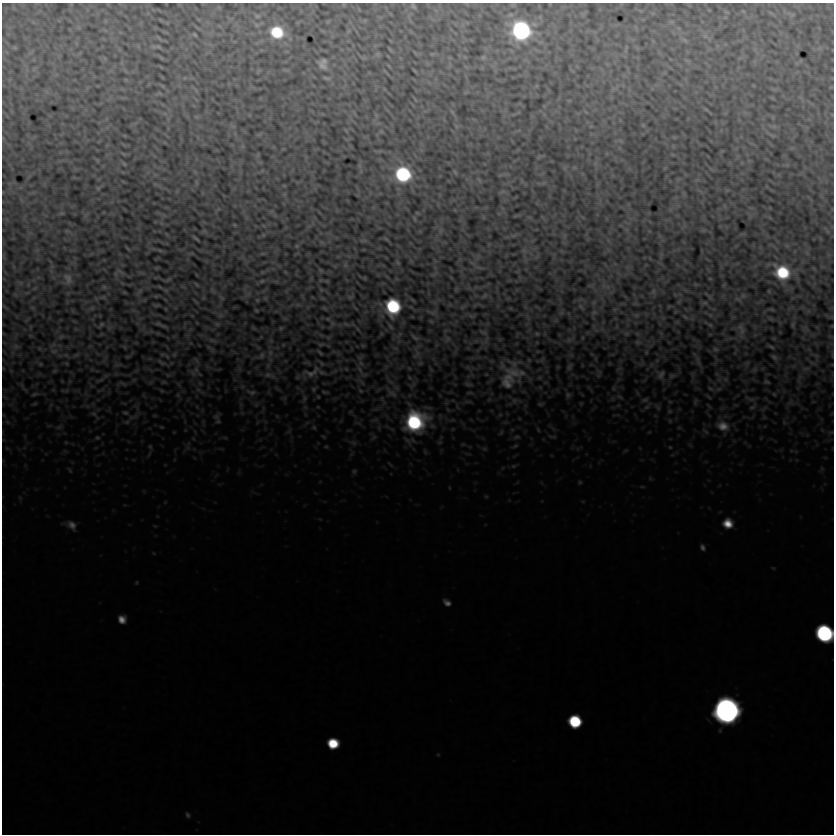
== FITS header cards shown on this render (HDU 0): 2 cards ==
NAXIS1  =                  832
NAXIS2  =                  832

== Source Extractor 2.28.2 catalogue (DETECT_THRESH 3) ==
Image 832 x 832 px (HDU 0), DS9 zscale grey, 1 PNG px = 1 image px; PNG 836 x 836 px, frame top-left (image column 1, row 832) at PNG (2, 3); no overlay
Background 0.793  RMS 2.2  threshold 6.69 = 3 sigma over >= 5 px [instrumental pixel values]
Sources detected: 444; all 444 listed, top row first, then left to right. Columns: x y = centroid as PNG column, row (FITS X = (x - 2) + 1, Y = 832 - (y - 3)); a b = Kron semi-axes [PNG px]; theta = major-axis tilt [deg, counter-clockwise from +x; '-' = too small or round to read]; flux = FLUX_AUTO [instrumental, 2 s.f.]
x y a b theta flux
343 4 3 3 - 160
413 6 6 4 -55 370
640 10 6 4 -20 150
709 10 3 2 - 120
743 11 5 3 - 180
726 12 5 2 - 200
771 13 11 3 -35 270
583 14 7 6 - 180
791 14 10 6 -16 340
257 16 5 3 - 270
725 17 4 4 - 160
198 19 4 3 - 120
161 20 8 2 -40 140
105 21 5 3 - 140
364 21 4 3 - 180
328 22 4 3 - 180
671 22 8 5 0 290
257 25 5 3 - 260
78 27 6 4 -45 210
679 28 7 6 - 300
521 30 14 13 - 47000
348 31 6 5 - 220
277 32 12 10 -15 9300
194 34 4 3 - 250
705 36 12 8 -26 710
159 38 7 2 -43 250
684 40 14 5 -34 540
391 41 4 2 - 110
653 41 6 4 -46 160
76 43 6 3 -46 160
138 46 6 4 -46 170
159 47 6 3 -29 300
15 48 4 3 - 230
637 48 7 4 -45 200
819 48 8 6 21 450
119 49 6 4 -71 170
390 49 7 2 -48 260
626 49 13 4 80 370
755 49 9 5 -54 440
31 52 11 4 46 280
415 53 9 3 -38 210
378 54 5 4 - 360
432 54 4 3 - 210
388 56 7 2 -45 150
161 57 6 2 -37 260
465 57 4 3 - 170
483 57 6 5 - 360
105 58 6 4 -42 220
363 58 5 3 - 280
450 58 4 3 - 180
740 58 7 5 30 260
687 60 9 4 -27 300
324 61 7 5 -20 600
800 61 5 3 - 210
755 62 7 4 -71 230
122 63 7 4 -90 240
607 64 7 4 -44 180
322 66 13 6 -37 1100
389 66 5 2 - 190
161 67 4 2 - 140
466 67 6 4 -44 190
34 68 8 5 45 300
286 70 6 2 -13 260
572 70 7 2 -35 130
125 71 11 3 -45 250
258 71 5 3 - 240
415 71 5 2 - 210
386 72 8 2 -49 230
185 78 6 4 21 220
327 78 7 3 -11 430
832 78 4 4 - 110
126 80 3 3 - 180
753 85 3 2 - 140
162 86 4 2 - 180
536 86 4 3 - 180
831 87 3 2 - 160
614 88 14 6 34 520
195 89 8 2 -48 290
774 89 6 2 -3 270
46 92 8 6 -46 360
466 92 6 4 9 220
159 93 9 4 13 270
123 98 11 3 -5 240
772 98 4 2 - 200
801 98 9 5 -44 330
415 99 5 2 - 180
569 101 4 3 - 180
544 106 4 4 - 130
707 110 10 2 -38 330
453 112 13 4 -57 420
586 112 7 3 -36 190
354 113 8 3 -60 180
165 114 9 4 -19 370
513 114 8 4 9 230
249 115 4 3 - 160
376 115 7 4 -63 260
832 115 4 3 - 140
196 117 6 4 -1 220
773 117 5 3 - 190
643 125 5 4 - 210
232 126 8 6 -35 360
456 126 8 6 -65 330
591 126 5 4 - 190
773 126 13 5 -14 470
346 130 4 2 - 180
381 131 4 3 - 190
259 134 6 3 25 280
124 135 7 3 -19 150
771 135 10 3 -28 380
674 137 3 2 - 170
3 138 5 3 - 120
619 141 7 3 -5 330
165 142 8 3 -19 180
107 145 5 4 - 150
242 146 7 5 69 300
274 147 5 3 - 120
792 148 6 5 - 200
283 149 5 3 - 130
378 151 6 2 8 270
124 154 6 3 -18 250
673 154 7 4 -9 190
257 155 4 3 - 220
154 156 8 3 -45 220
540 156 7 3 20 270
97 160 4 3 - 200
749 161 6 4 -44 200
124 163 6 3 -42 290
742 163 5 3 - 140
595 164 8 6 -89 470
787 165 9 4 7 250
359 166 9 6 -75 320
574 167 6 5 - 230
565 168 7 5 70 270
665 168 4 3 - 170
711 169 8 3 -36 200
262 171 6 4 43 190
195 172 6 5 - 240
455 172 5 3 - 270
403 174 13 12 - 21000
505 174 12 4 -5 350
155 175 6 5 - 270
74 177 6 3 -19 110
678 179 8 5 26 260
479 180 8 4 -51 260
697 180 8 5 7 320
196 183 9 4 -81 280
544 183 8 5 26 290
157 185 16 5 -27 480
284 186 3 2 - 140
98 188 7 3 34 310
727 190 5 4 - 190
177 191 6 4 46 170
700 191 10 4 -30 340
3 192 3 2 - 93
502 192 7 3 18 330
284 194 5 5 - 200
684 194 7 4 -75 280
810 198 10 3 -45 170
724 206 7 4 -89 220
218 209 10 4 40 240
455 210 3 3 - 130
670 210 7 4 72 250
271 211 7 5 1 240
61 213 5 3 - 240
417 213 4 2 - 170
86 215 9 5 53 270
164 215 8 5 -27 270
516 215 9 3 11 210
483 217 5 4 - 180
769 217 8 4 -35 220
414 218 5 2 - 240
161 223 7 4 -45 250
234 225 4 2 - 180
264 226 5 3 - 170
626 230 7 4 -45 290
703 230 6 4 2 260
826 230 12 5 -52 410
67 231 9 4 -16 270
204 231 6 4 -2 250
441 231 10 5 68 440
649 231 4 4 - 120
166 234 5 3 - 130
742 234 9 2 0 130
263 235 4 4 - 190
514 235 11 5 15 360
564 236 7 4 90 300
196 238 7 2 -41 330
386 239 6 2 -34 260
820 239 6 4 -71 170
363 240 9 4 4 330
322 242 7 4 -45 250
787 245 8 5 -44 270
297 246 4 3 - 200
127 248 5 2 - 200
37 250 7 4 72 250
160 250 9 4 -23 250
524 251 8 7 - 390
263 253 8 3 5 220
807 253 8 6 -59 480
191 254 7 3 5 170
661 255 7 4 72 250
478 257 11 6 64 600
397 262 6 4 -57 280
345 265 7 6 - 340
479 267 15 3 -12 410
157 268 3 2 - 150
321 270 4 3 - 250
120 272 13 5 -33 460
262 272 4 3 - 180
285 272 4 3 - 130
782 272 14 12 -29 11000
434 274 8 3 31 280
364 278 4 2 - 170
68 279 15 10 -80 1300
710 279 4 3 - 150
168 280 6 2 28 240
262 281 8 5 15 310
276 281 7 4 -19 190
327 281 4 3 - 220
20 283 7 5 -44 250
196 284 5 2 - 180
724 285 5 3 - 170
604 286 7 5 -90 430
104 287 7 5 -44 290
160 287 8 3 -26 220
608 287 7 4 -71 350
34 288 6 4 20 180
456 289 4 3 - 200
321 290 6 4 -63 210
213 291 9 4 -45 290
769 291 3 3 - 150
125 292 3 2 - 150
139 292 11 5 48 380
653 292 8 7 - 440
27 293 6 3 19 170
15 294 6 4 -19 180
248 294 9 6 19 500
156 296 3 3 - 160
351 296 6 3 25 280
484 296 8 5 33 320
709 296 9 2 -46 300
743 296 7 6 - 310
103 297 10 5 -3 390
203 298 6 3 72 130
221 298 8 4 -48 230
265 298 5 4 - 180
322 298 5 3 - 220
738 299 10 5 -28 360
257 300 4 4 - 180
413 300 5 3 - 210
196 301 8 2 -50 190
679 302 5 4 - 170
635 303 6 4 -6 210
704 303 6 3 -5 300
156 305 5 3 - 260
298 305 7 4 0 290
450 305 6 4 -18 210
4 306 11 3 -42 220
669 306 5 3 - 180
393 307 12 11 - 15000
462 307 7 5 36 230
581 307 10 5 -50 330
32 308 6 4 -30 190
92 308 8 5 15 330
324 308 5 3 - 250
166 309 4 3 - 110
772 309 3 2 - 170
256 310 4 3 - 190
432 312 15 5 -10 500
594 312 8 6 11 360
561 313 7 4 18 230
220 315 8 6 20 330
636 315 8 5 -1 300
710 315 6 5 - 220
472 316 7 5 0 280
685 317 9 4 -35 270
285 319 7 4 -1 180
328 319 6 4 -16 210
771 319 9 4 -30 200
431 321 5 3 - 160
217 324 6 5 - 260
332 324 7 7 - 360
346 324 9 4 -18 300
101 325 6 3 47 320
161 325 12 3 -24 530
710 325 7 3 -25 220
793 325 6 3 83 250
390 326 7 4 -55 290
832 326 4 3 - 110
30 327 6 4 72 130
109 328 8 6 -70 390
281 328 3 3 - 200
806 328 10 4 -57 410
358 329 5 3 - 130
742 331 18 7 76 960
483 332 7 3 -25 330
537 334 4 3 - 190
626 334 6 6 - 290
637 334 6 5 - 250
321 335 7 4 -18 220
61 337 8 5 26 300
415 337 9 4 -30 370
447 339 9 7 78 490
212 340 12 5 -17 420
569 340 9 5 30 350
271 341 6 4 -18 170
638 342 7 6 - 330
321 344 7 3 11 230
16 346 7 6 - 360
363 346 6 3 -19 140
124 347 6 4 -47 190
771 347 6 2 -26 280
211 349 9 2 -43 300
715 349 8 6 -2 400
54 351 11 6 7 650
320 352 6 2 -42 280
646 352 5 4 - 180
270 353 10 7 90 710
174 354 6 4 63 220
76 355 9 4 19 310
416 355 12 6 49 480
167 356 8 5 -50 330
262 356 9 6 63 410
816 356 7 5 -59 260
127 357 4 2 - 170
774 357 5 3 - 350
698 361 16 5 -76 600
161 362 8 3 -28 400
66 363 4 2 - 150
361 363 7 5 -45 400
420 363 6 4 44 180
41 364 6 4 -27 200
513 364 23 16 -17 1100
117 365 10 4 5 290
832 365 5 3 - 120
569 367 6 3 66 320
346 369 5 3 - 140
360 369 16 5 -60 540
806 369 11 5 9 520
196 370 11 8 73 870
754 370 7 6 - 300
55 371 6 4 20 200
312 372 25 11 19 1900
514 373 25 13 -31 2600
522 373 12 9 -26 920
200 374 7 3 -45 130
269 375 18 7 -12 900
598 375 6 4 -19 190
661 375 11 8 74 750
672 376 8 5 1 330
726 379 8 7 - 430
100 380 13 4 19 450
507 381 40 24 -77 4900
799 381 7 4 -71 330
163 382 5 3 - 210
766 382 5 3 - 300
123 383 8 3 -27 280
469 384 6 2 -13 280
314 389 5 5 - 270
710 389 8 5 -38 320
719 389 9 6 26 450
198 390 7 4 -2 280
162 391 6 4 -34 190
360 391 5 3 - 210
251 392 12 6 -6 530
325 392 5 2 - 240
391 393 17 6 -42 730
470 393 8 3 -4 190
34 394 7 3 20 290
774 394 4 3 - 200
178 395 6 4 -71 210
568 395 6 6 - 340
318 397 3 2 - 160
620 397 9 5 -30 360
709 397 9 3 -36 230
304 398 10 6 74 400
750 399 19 6 -17 910
645 400 9 6 17 430
670 402 5 5 - 200
695 402 9 5 75 330
790 402 12 7 37 700
35 404 7 3 9 170
540 404 6 4 14 240
708 405 8 3 -49 190
647 406 14 5 47 540
318 407 4 3 - 100
658 407 10 6 -58 420
753 407 12 6 39 520
764 408 12 4 40 490
669 411 7 6 - 320
125 413 7 4 -20 320
94 414 11 7 -39 690
133 417 19 6 14 860
216 417 10 6 49 460
764 417 6 5 - 260
218 421 6 5 - 270
670 421 7 5 -76 300
7 422 5 5 - 220
127 422 9 6 20 430
415 422 18 17 - 23000
784 422 7 5 -45 350
723 426 21 15 -20 3600
59 427 9 5 15 410
161 427 6 4 -26 200
314 427 7 4 -63 250
679 428 6 4 0 220
538 430 6 4 -63 200
705 431 12 5 -41 530
501 432 6 5 - 240
831 432 9 5 9 380
324 437 6 3 -32 180
374 437 8 5 36 340
517 437 10 6 12 440
552 437 12 4 -5 330
97 438 7 6 - 320
225 438 6 4 -1 220
761 438 6 4 72 180
66 442 5 4 - 180
354 443 9 7 -32 490
326 446 5 4 - 180
515 446 8 4 21 270
150 447 9 4 -65 320
670 447 5 5 - 190
7 448 6 5 - 210
484 449 8 5 -2 320
625 451 7 4 19 210
792 451 6 4 -18 250
513 466 7 5 2 290
70 470 8 4 -52 240
354 471 7 5 -76 310
580 482 5 5 - 210
642 487 6 3 -19 160
486 496 6 4 -1 190
728 523 10 10 - 2800
71 525 13 9 -48 1200
702 547 7 5 -61 520
137 582 6 3 71 160
447 603 9 6 -33 850
122 619 8 7 - 1500
824 633 12 10 -44 38000
727 711 13 12 - 210000
575 721 10 9 - 12000
333 743 9 8 - 6400
188 815 7 5 -66 330
At the frame edge (FLAGS 8, measured only in part): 10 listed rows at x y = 343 4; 413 6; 832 78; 832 115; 3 138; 3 192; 832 326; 832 365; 831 432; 824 633